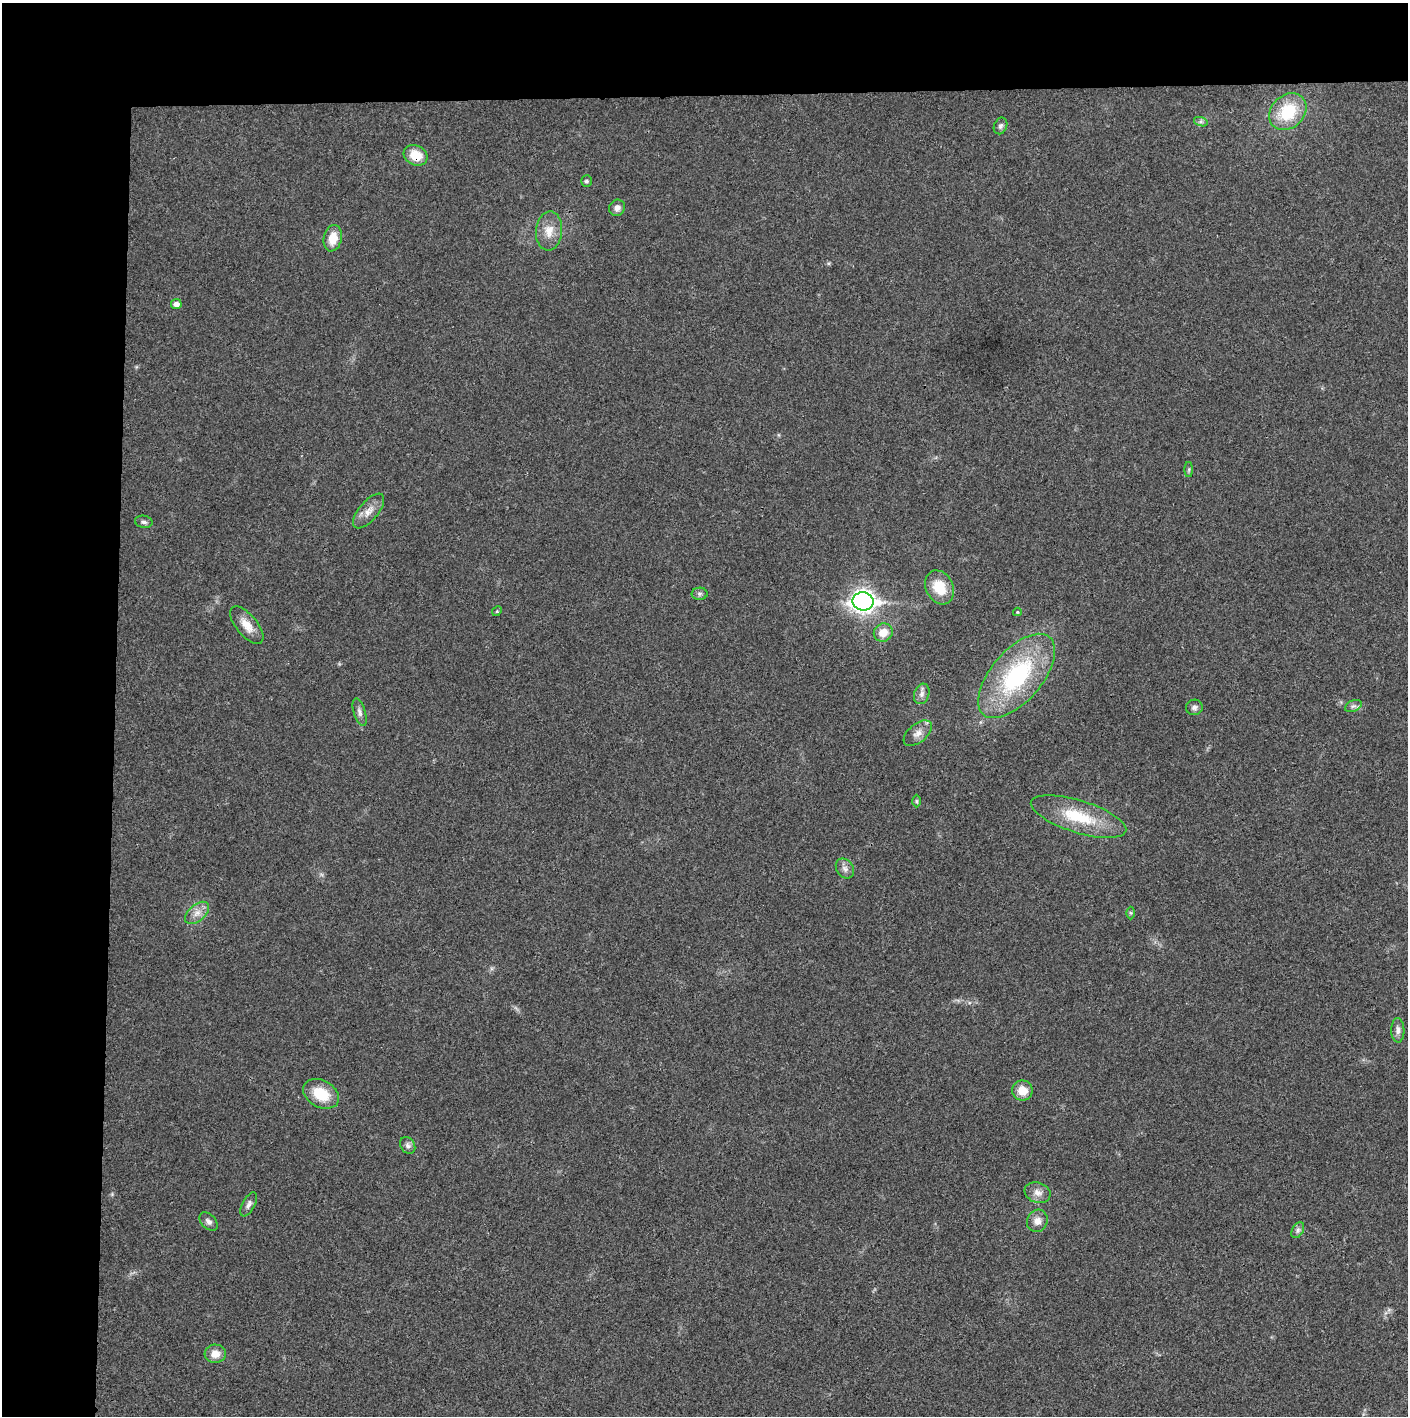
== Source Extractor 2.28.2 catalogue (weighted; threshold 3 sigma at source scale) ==
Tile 1 of 3 x 3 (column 1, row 1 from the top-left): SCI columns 4-1409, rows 2832-4245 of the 4222 x 4245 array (HDU 1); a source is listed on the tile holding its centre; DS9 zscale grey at full resolution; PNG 1410 x 1418 px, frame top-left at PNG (2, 3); each listed source drawn as its Kron ellipse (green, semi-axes under 4 px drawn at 4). Shown black and unused: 14% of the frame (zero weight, under 3 of 4 exposures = <1% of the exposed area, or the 3 px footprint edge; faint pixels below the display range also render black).
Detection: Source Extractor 2.28.2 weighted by HDU 2 'WHT'; one run over the whole footprint, this tile lists its part. Background 0.0189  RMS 0.0041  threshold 0.0185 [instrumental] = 3 sigma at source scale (4.5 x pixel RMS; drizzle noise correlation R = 1.50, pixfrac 1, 0.05/0.05 arcsec/px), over >= 5 px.
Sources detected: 40; all 40 listed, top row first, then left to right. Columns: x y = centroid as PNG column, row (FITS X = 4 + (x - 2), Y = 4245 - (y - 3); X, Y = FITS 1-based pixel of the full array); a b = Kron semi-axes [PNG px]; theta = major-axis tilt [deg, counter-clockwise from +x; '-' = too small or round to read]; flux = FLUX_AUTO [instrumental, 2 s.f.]
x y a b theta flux
1288 112 20 16 43 18
1201 122 7 4 -18 0.92
1000 126 8 6 66 1.2
416 155 12 9 -27 8.2
586 181 5 5 - 0.95
617 208 8 7 - 2
549 231 19 13 84 6
333 238 13 9 78 6.7
176 304 5 5 - 2.6
1189 469 7 4 90 0.7
369 511 21 9 50 4.2
144 522 9 6 -10 1.2
939 587 18 13 -63 10
700 594 8 6 2 1
863 601 10 9 - 280
497 611 5 4 - 0.53
1017 612 4 4 - 0.47
247 625 23 10 -51 5.4
883 632 9 9 - 5.5
1017 676 51 25 50 50
922 694 10 7 71 1.9
1353 706 9 5 24 1.3
1194 707 8 7 - 1.5
360 712 14 6 -73 1.8
918 733 16 9 39 3.3
917 801 6 4 -89 0.63
1078 817 50 16 -17 20
845 869 11 8 -55 1.9
197 913 14 8 41 3.3
1130 913 6 4 -89 0.58
1398 1030 12 6 -88 2
1022 1091 10 10 - 6
321 1094 19 13 -28 12
408 1145 9 7 -56 1.5
1038 1193 13 10 -19 3
249 1204 13 6 61 1.6
1037 1221 11 10 - 3.3
208 1222 11 7 -44 1.6
1298 1230 8 5 61 1.2
215 1354 10 9 - 4.4
Overlapping masked pixels (flux is a lower limit): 1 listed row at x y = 416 155